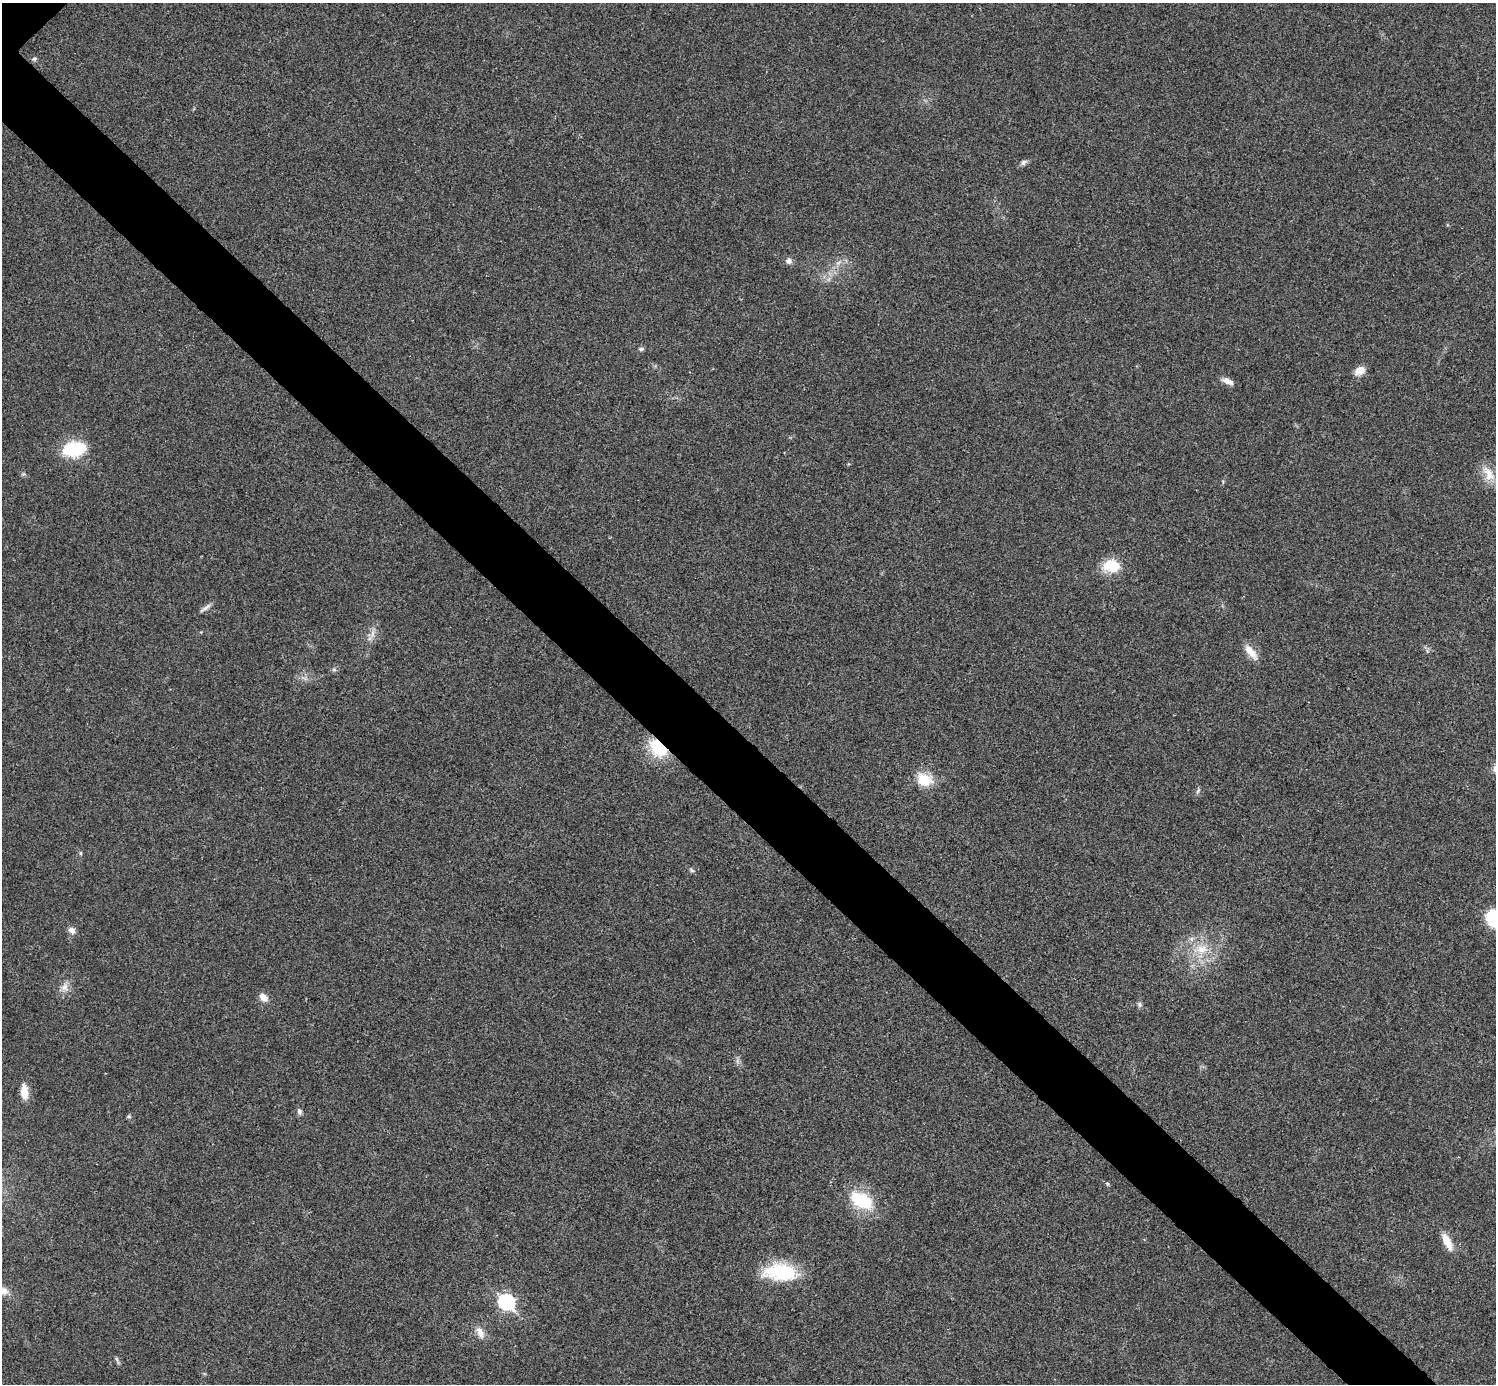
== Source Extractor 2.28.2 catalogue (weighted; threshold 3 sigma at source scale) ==
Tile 6 of 4 x 4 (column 2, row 2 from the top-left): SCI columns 1500-2993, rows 3063-4444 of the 5983 x 5983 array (HDU 1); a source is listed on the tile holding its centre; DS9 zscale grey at full resolution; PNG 1498 x 1386 px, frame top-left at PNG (2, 3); no overlay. Shown black and unused: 6% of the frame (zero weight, under 3 of 4 exposures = <1% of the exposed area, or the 3 px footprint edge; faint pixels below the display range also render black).
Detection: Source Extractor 2.28.2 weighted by HDU 2 'WHT'; one run over the whole footprint, this tile lists its part. Background 0.0222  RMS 0.0054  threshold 0.0242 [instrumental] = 3 sigma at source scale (4.5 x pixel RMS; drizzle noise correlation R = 1.50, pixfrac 1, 0.05/0.05 arcsec/px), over >= 5 px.
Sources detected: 31; all 31 listed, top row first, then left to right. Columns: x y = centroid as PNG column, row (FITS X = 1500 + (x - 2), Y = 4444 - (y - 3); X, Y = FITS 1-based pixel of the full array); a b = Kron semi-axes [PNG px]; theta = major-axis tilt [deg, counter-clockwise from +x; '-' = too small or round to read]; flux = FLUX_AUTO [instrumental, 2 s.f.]
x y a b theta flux
34 59 6 5 - 0.92
1024 162 10 6 34 1.7
789 261 9 8 - 2.1
641 349 6 5 - 1
1360 371 13 8 29 4.7
1228 381 15 6 -21 3.2
74 449 24 14 10 27
1489 474 24 12 -63 8.1
1112 566 20 15 -9 14
206 608 19 4 36 2.1
372 634 10 4 -82 2
1251 652 23 8 -53 5.8
658 747 18 12 -46 24
924 780 20 15 -24 11
1198 791 8 4 53 0.97
691 870 8 4 -42 0.98
1494 919 14 11 -54 30
72 930 10 8 -36 2.4
1202 949 15 13 4 9.3
65 987 11 10 - 3.5
263 997 11 8 -42 3.9
1139 1004 7 6 - 1.2
24 1092 15 8 -84 7.4
299 1111 8 6 -72 1.4
129 1116 6 5 - 0.79
861 1200 23 13 -28 29
1447 1241 21 8 -63 7.4
780 1272 39 20 -3 28
3 1291 11 9 -16 4.4
506 1302 8 7 - 99
480 1333 18 9 -66 4.3
Overlapping masked pixels (flux is a lower limit): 1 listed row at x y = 658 747
Isophote crosses this tile's border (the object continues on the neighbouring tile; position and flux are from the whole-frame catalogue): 2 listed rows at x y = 1494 919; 3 1291